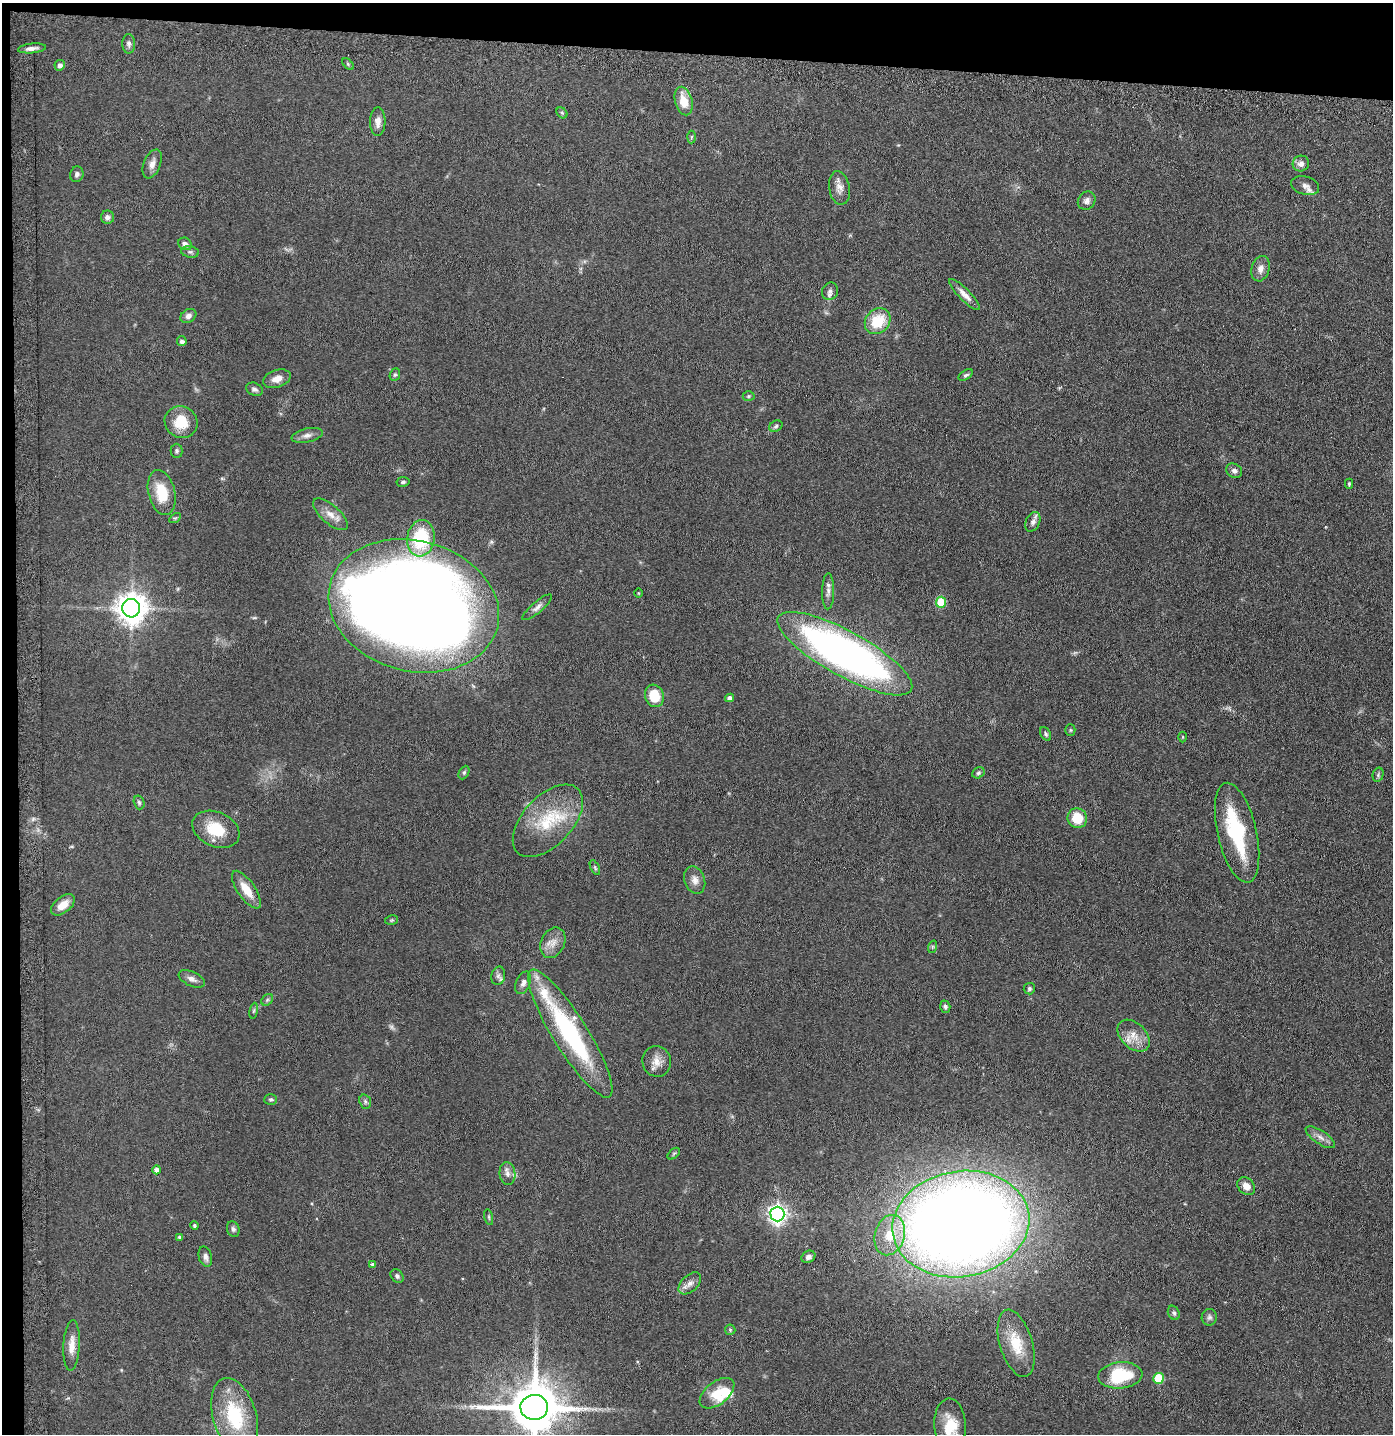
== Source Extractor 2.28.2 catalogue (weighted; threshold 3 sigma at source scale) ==
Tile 1 of 3 x 3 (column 1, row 1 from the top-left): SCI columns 98-1488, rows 2890-4321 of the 4368 x 4346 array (HDU 1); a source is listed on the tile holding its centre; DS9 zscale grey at full resolution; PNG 1395 x 1436 px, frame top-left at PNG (2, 3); each listed source drawn as its Kron ellipse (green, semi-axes under 4 px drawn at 4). Shown black and unused: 5% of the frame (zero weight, under 5 of 9 exposures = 4% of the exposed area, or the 3 px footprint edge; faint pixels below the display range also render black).
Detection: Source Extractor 2.28.2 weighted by HDU 2 'WHT'; one run over the whole footprint, this tile lists its part. Background 0.102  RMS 0.0043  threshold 0.0175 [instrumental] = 3 sigma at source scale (4.09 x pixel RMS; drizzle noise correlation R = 1.36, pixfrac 0.8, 0.05/0.05 arcsec/px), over >= 5 px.
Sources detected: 114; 1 too faint to see at this stretch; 3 inside a brighter object's white glare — neither listed nor drawn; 3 inside a brighter listed object's ellipse — not listed separately; the other 107 listed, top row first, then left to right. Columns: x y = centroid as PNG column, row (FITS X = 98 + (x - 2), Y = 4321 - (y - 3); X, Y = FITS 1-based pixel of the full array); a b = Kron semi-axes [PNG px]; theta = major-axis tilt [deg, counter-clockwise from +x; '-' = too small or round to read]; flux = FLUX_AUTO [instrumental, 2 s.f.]
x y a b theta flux
129 44 10 6 -90 1.4
32 48 14 5 5 2
348 64 7 4 -46 0.56
60 65 5 5 - 1.6
684 101 14 8 -75 7.2
562 113 6 4 -44 0.6
378 122 14 7 88 2.9
692 137 6 4 87 0.58
152 164 15 8 68 2.9
1301 164 8 8 - 2
77 174 8 6 73 1.2
1305 186 14 9 -16 2.4
839 188 17 10 -80 3.1
1087 201 9 8 - 1.7
107 217 6 6 - 1.4
185 244 7 6 - 1.6
190 252 9 5 -9 0.9
1260 269 13 9 75 2.6
830 291 9 8 - 1.5
964 295 21 6 -46 3.1
188 316 8 6 30 1.8
878 321 14 11 47 12
182 341 5 5 - 1.1
395 375 6 5 - 0.61
966 375 8 4 33 0.81
277 379 14 8 19 3.1
254 389 9 6 -22 1.2
749 396 6 5 - 0.64
181 422 17 15 -34 9.9
776 426 7 5 30 0.76
307 435 16 7 12 2.2
177 451 7 6 - 0.89
1234 471 8 6 -32 1.5
403 482 6 4 10 0.74
1349 484 5 3 - 0.59
162 493 23 13 -76 11
330 514 21 9 -41 4.4
175 518 6 4 31 0.48
1033 522 10 7 65 1.7
421 538 18 13 82 23
828 591 18 6 89 2.2
639 593 4 3 - 0.36
941 602 5 5 - 16
414 606 86 65 -15 900
537 607 19 5 40 1.9
131 608 9 9 - 600
845 654 76 22 -29 200
654 696 11 9 -72 9.7
730 698 4 4 - 1.7
1070 730 5 5 - 0.57
1046 734 7 5 -59 0.78
1183 737 5 3 - 0.36
464 772 7 5 64 0.69
978 773 6 5 - 0.74
1378 775 7 5 75 0.78
139 802 7 5 -73 0.78
1077 818 10 9 - 8.7
548 821 44 24 47 21
216 829 25 17 -24 12
1237 833 51 19 -77 30
595 868 8 4 -64 0.62
695 880 14 10 -71 2.8
246 890 22 9 -56 6.8
63 905 14 8 39 4.3
392 920 7 4 12 0.57
553 943 16 11 65 4.1
932 947 6 4 71 0.58
498 976 9 7 77 1.4
192 979 14 7 -25 2.1
523 983 12 7 68 1.8
1029 989 6 5 - 0.79
267 1000 6 5 - 0.76
945 1007 6 5 - 1.1
254 1011 8 4 81 0.66
570 1034 75 17 -58 59
1134 1036 19 12 -44 5
657 1061 15 14 - 4.1
271 1099 6 5 - 0.78
365 1102 7 5 -71 0.96
1320 1137 17 6 -34 2.3
674 1154 7 4 44 0.64
157 1170 4 4 - 2.1
507 1174 11 8 -81 2.2
1246 1186 10 7 -44 3.1
777 1214 7 7 - 180
489 1217 8 3 -77 0.52
961 1224 69 53 9 800
194 1226 4 4 - 0.72
233 1229 8 6 -70 1.1
890 1235 20 15 74 11
179 1237 4 4 - 0.88
205 1257 10 6 -74 1.5
808 1257 7 5 31 1.7
373 1265 4 4 - 1.3
397 1276 7 5 -48 0.92
690 1283 13 8 43 2.5
1174 1313 7 5 -62 0.89
1209 1317 8 7 - 1.2
730 1330 5 5 - 0.51
1016 1343 35 16 -73 11
72 1345 25 8 87 4.9
1120 1375 22 13 5 22
1158 1378 5 5 - 16
717 1393 20 11 38 7.2
534 1407 14 12 -3 2300
235 1416 39 22 -74 26
950 1425 26 15 -88 10
Isophote crosses this tile's border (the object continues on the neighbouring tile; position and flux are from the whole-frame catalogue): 1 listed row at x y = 534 1407